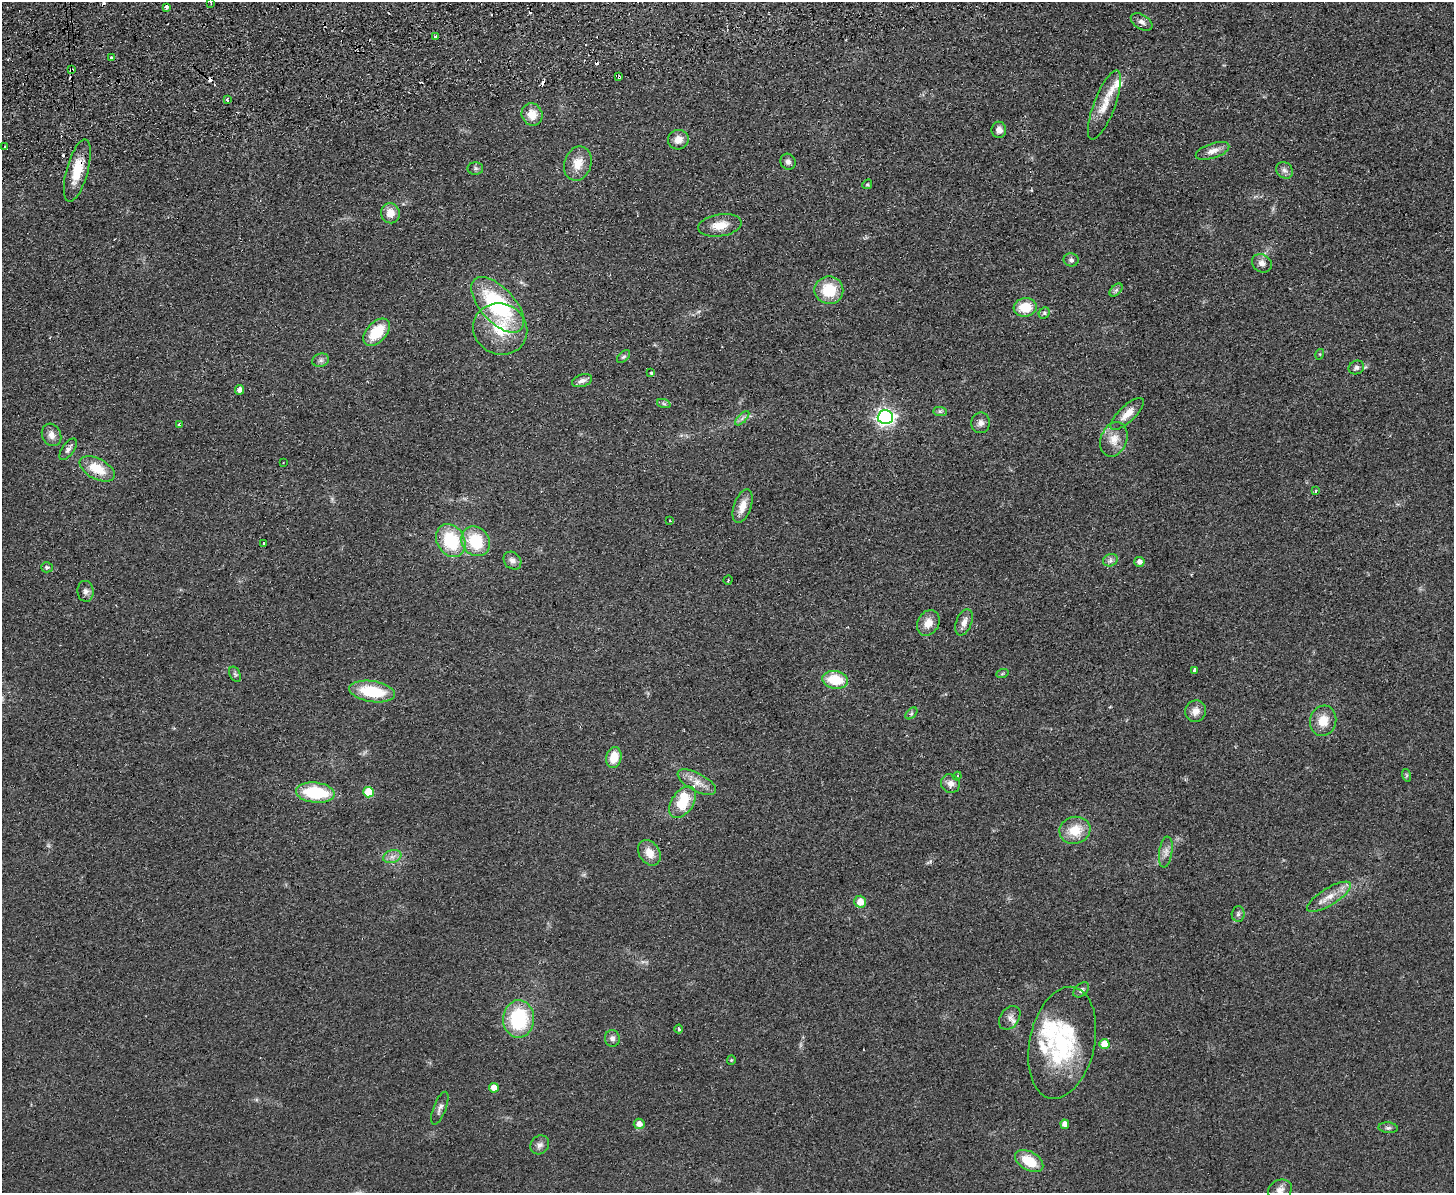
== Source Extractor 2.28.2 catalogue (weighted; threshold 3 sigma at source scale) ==
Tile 8 of 3 x 4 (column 2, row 3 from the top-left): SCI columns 1711-3162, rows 1248-2438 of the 4762 x 4877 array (HDU 1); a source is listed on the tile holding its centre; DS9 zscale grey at full resolution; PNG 1456 x 1195 px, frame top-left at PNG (2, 2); each listed source drawn as its Kron ellipse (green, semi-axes under 4 px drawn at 4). Shown black and unused: <1% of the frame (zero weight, under 2 of 3 exposures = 3% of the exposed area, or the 3 px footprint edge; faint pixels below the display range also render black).
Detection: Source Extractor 2.28.2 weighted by HDU 2 'WHT'; one run over the whole footprint, this tile lists its part. Background 0.084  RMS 0.0092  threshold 0.0414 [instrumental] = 3 sigma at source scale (4.5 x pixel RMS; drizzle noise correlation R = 1.50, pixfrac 1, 0.05/0.05 arcsec/px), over >= 5 px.
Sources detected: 117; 1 inside a brighter object's white glare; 8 cosmic-ray / hot-pixel residue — neither listed nor drawn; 5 inside a brighter listed object's ellipse — not listed separately; the other 103 listed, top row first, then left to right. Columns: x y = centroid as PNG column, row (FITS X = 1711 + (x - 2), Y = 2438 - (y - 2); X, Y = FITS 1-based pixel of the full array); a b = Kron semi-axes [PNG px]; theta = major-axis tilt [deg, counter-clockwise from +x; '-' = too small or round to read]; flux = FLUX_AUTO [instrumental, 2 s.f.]
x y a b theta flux
211 3 3 3 - 2.5
166 7 3 3 - 13
1142 22 12 7 -33 3.8
435 37 4 3 - 22
111 58 3 3 - 2
72 70 3 3 - 2.5
619 77 3 3 - 1.7
227 100 3 3 - 3.7
1104 105 37 10 69 16
532 114 11 10 - 12
999 130 8 7 - 5.1
678 140 10 9 - 8.2
5 147 3 3 - 1.5
1213 151 17 7 18 6.8
788 162 8 7 - 3.2
578 163 17 13 71 13
475 168 8 6 0 2
1284 170 9 7 -41 3.8
77 171 32 10 74 22
867 184 5 4 - 1.2
390 213 10 9 - 11
720 225 22 11 9 14
1071 260 7 6 - 2.6
1262 263 10 8 -32 5
829 290 14 14 - 28
1116 290 8 4 44 2.1
498 305 34 17 -47 98
1025 307 11 9 7 20
1044 313 6 5 - 1.6
500 329 27 25 -26 36
377 332 16 10 46 29
1320 354 5 3 - 0.92
623 357 8 5 43 1.9
321 360 8 6 15 2.8
1356 367 8 6 25 3.1
651 373 3 3 - 1.7
582 381 10 6 18 4.2
240 390 5 4 - 4.3
664 404 7 4 -19 1.6
940 411 7 4 -1 1.8
1127 414 21 8 43 9.5
885 417 7 7 - 320
742 418 9 3 45 2.3
980 423 10 9 - 4.4
179 425 3 3 - 5.9
51 435 11 9 -63 5.9
1114 439 18 13 70 11
68 449 12 6 54 3.5
283 463 3 2 - 0.79
97 469 19 10 -28 21
1316 491 3 3 - 1.9
742 506 17 8 71 10
670 520 2 2 - 0.94
451 541 17 13 -60 47
476 541 16 13 -50 37
264 543 3 2 - 0.87
1110 560 7 6 - 2.9
512 561 10 8 -45 4.5
1139 562 5 5 - 4.7
47 567 6 5 - 1.8
728 580 4 3 - 0.91
86 591 10 8 -83 3.6
964 622 14 7 68 5.8
928 623 13 10 60 9
1195 670 4 3 - 18
235 674 8 5 -64 1.9
1002 674 6 4 19 1.2
835 680 13 8 -9 27
372 691 23 10 -9 39
1196 711 11 10 - 6.9
911 713 7 4 44 1.6
1323 721 15 13 73 14
614 757 10 7 78 17
1406 775 6 4 -72 1.3
957 776 4 3 - 1.2
697 782 21 9 -28 9.7
950 784 10 9 - 5.3
369 792 5 5 - 29
315 793 19 10 -6 47
683 802 17 10 55 27
1075 830 16 13 17 19
1166 852 15 6 82 5.2
649 853 14 10 -57 10
392 857 9 6 17 4
1329 897 25 8 32 12
860 902 6 5 - 10
1238 914 8 6 88 2.3
1081 990 9 6 42 2.9
1010 1018 13 9 54 5.3
519 1019 19 15 88 63
679 1029 4 3 - 2.2
612 1039 8 7 - 3.3
1062 1043 57 32 78 98
1104 1044 5 5 - 16
731 1060 4 4 - 0.95
494 1088 5 4 - 9.9
440 1108 17 6 69 4
639 1124 5 5 - 5.6
1065 1124 4 4 - 6.2
1388 1128 9 5 -5 2.4
540 1145 10 8 46 3.9
1029 1161 15 9 -30 23
1280 1190 12 10 31 6
Overlapping masked pixels (flux is a lower limit): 3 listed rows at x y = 72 70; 619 77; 77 171
Isophote crosses this tile's border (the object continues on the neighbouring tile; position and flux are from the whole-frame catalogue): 2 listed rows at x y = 211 3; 1280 1190